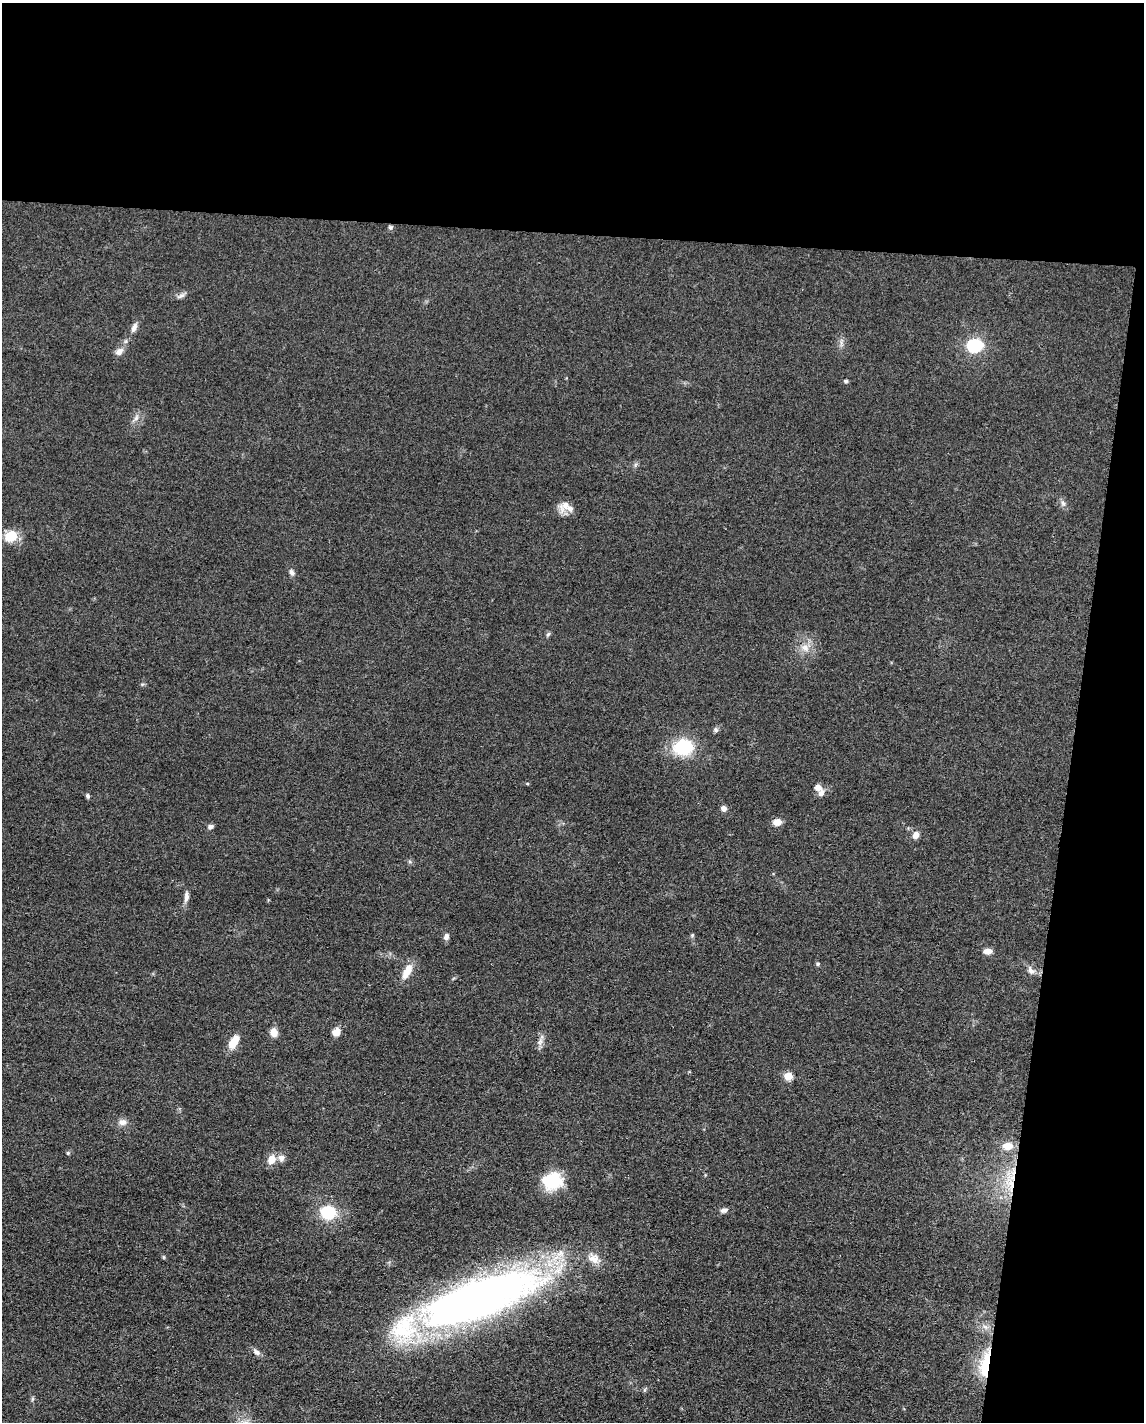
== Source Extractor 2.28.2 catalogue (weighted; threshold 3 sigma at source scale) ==
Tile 4 of 4 x 3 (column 4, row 1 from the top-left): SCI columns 3432-4573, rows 3066-4485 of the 4577 x 4600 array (HDU 1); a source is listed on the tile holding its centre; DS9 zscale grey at full resolution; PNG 1146 x 1424 px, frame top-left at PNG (2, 3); no overlay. Shown black and unused: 22% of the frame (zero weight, under 3 of 4 exposures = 1% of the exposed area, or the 3 px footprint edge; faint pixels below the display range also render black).
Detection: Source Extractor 2.28.2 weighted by HDU 2 'WHT'; one run over the whole footprint, this tile lists its part. Background 0.049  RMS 0.0063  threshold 0.0284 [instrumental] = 3 sigma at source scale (4.5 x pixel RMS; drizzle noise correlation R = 1.50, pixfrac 1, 0.05/0.05 arcsec/px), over >= 5 px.
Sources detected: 56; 3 inside a brighter listed object's ellipse — not listed separately; the other 53 listed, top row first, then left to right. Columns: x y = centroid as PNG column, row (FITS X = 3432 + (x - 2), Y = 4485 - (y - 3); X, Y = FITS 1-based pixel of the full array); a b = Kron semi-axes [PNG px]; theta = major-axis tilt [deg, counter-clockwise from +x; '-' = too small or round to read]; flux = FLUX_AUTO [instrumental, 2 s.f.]
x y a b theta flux
390 227 6 6 - 1.2
181 296 13 6 26 2.4
134 328 12 6 69 3.4
126 341 6 5 - 1.3
841 342 14 4 84 2.2
974 346 8 7 - 51
119 351 12 9 38 3.9
846 381 5 4 - 1.1
136 418 14 6 52 3.1
635 465 7 4 71 1.2
1063 503 11 6 -58 2.3
565 505 22 12 41 6.3
11 536 15 12 21 13
292 573 9 6 -63 2.2
548 634 8 4 54 1.1
805 648 13 10 -43 6.2
142 684 6 4 -17 0.84
716 730 7 6 - 1.5
683 747 21 16 7 33
527 783 5 3 - 0.6
818 787 10 8 -24 4.1
88 796 6 5 - 1.3
724 808 5 5 - 3.7
777 822 10 8 0 4.4
211 827 6 5 - 2.1
916 835 8 7 - 4.3
186 897 15 6 84 3
692 935 6 5 - 0.89
446 937 9 6 73 2.4
988 951 9 6 1 4.5
818 964 6 4 2 0.97
1031 970 12 8 -52 3.7
407 972 22 10 64 8.6
274 1032 8 7 - 6.6
336 1032 9 7 39 6.4
234 1042 18 9 59 8.8
540 1042 12 7 60 3.3
788 1076 5 5 - 19
122 1122 12 8 7 3.7
1008 1146 11 8 4 8.2
68 1153 5 4 - 0.83
281 1158 8 8 - 3.3
271 1159 10 8 62 7
552 1181 20 17 7 30
1011 1184 45 11 -74 23
724 1210 9 6 14 2.4
328 1212 14 12 -15 26
164 1257 6 4 -89 0.68
594 1258 20 13 -30 7.7
480 1298 116 34 20 480
256 1352 10 6 -40 2.9
985 1364 37 13 80 25
32 1399 7 4 71 0.94
Overlapping masked pixels (flux is a lower limit): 2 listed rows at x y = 1011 1184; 985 1364